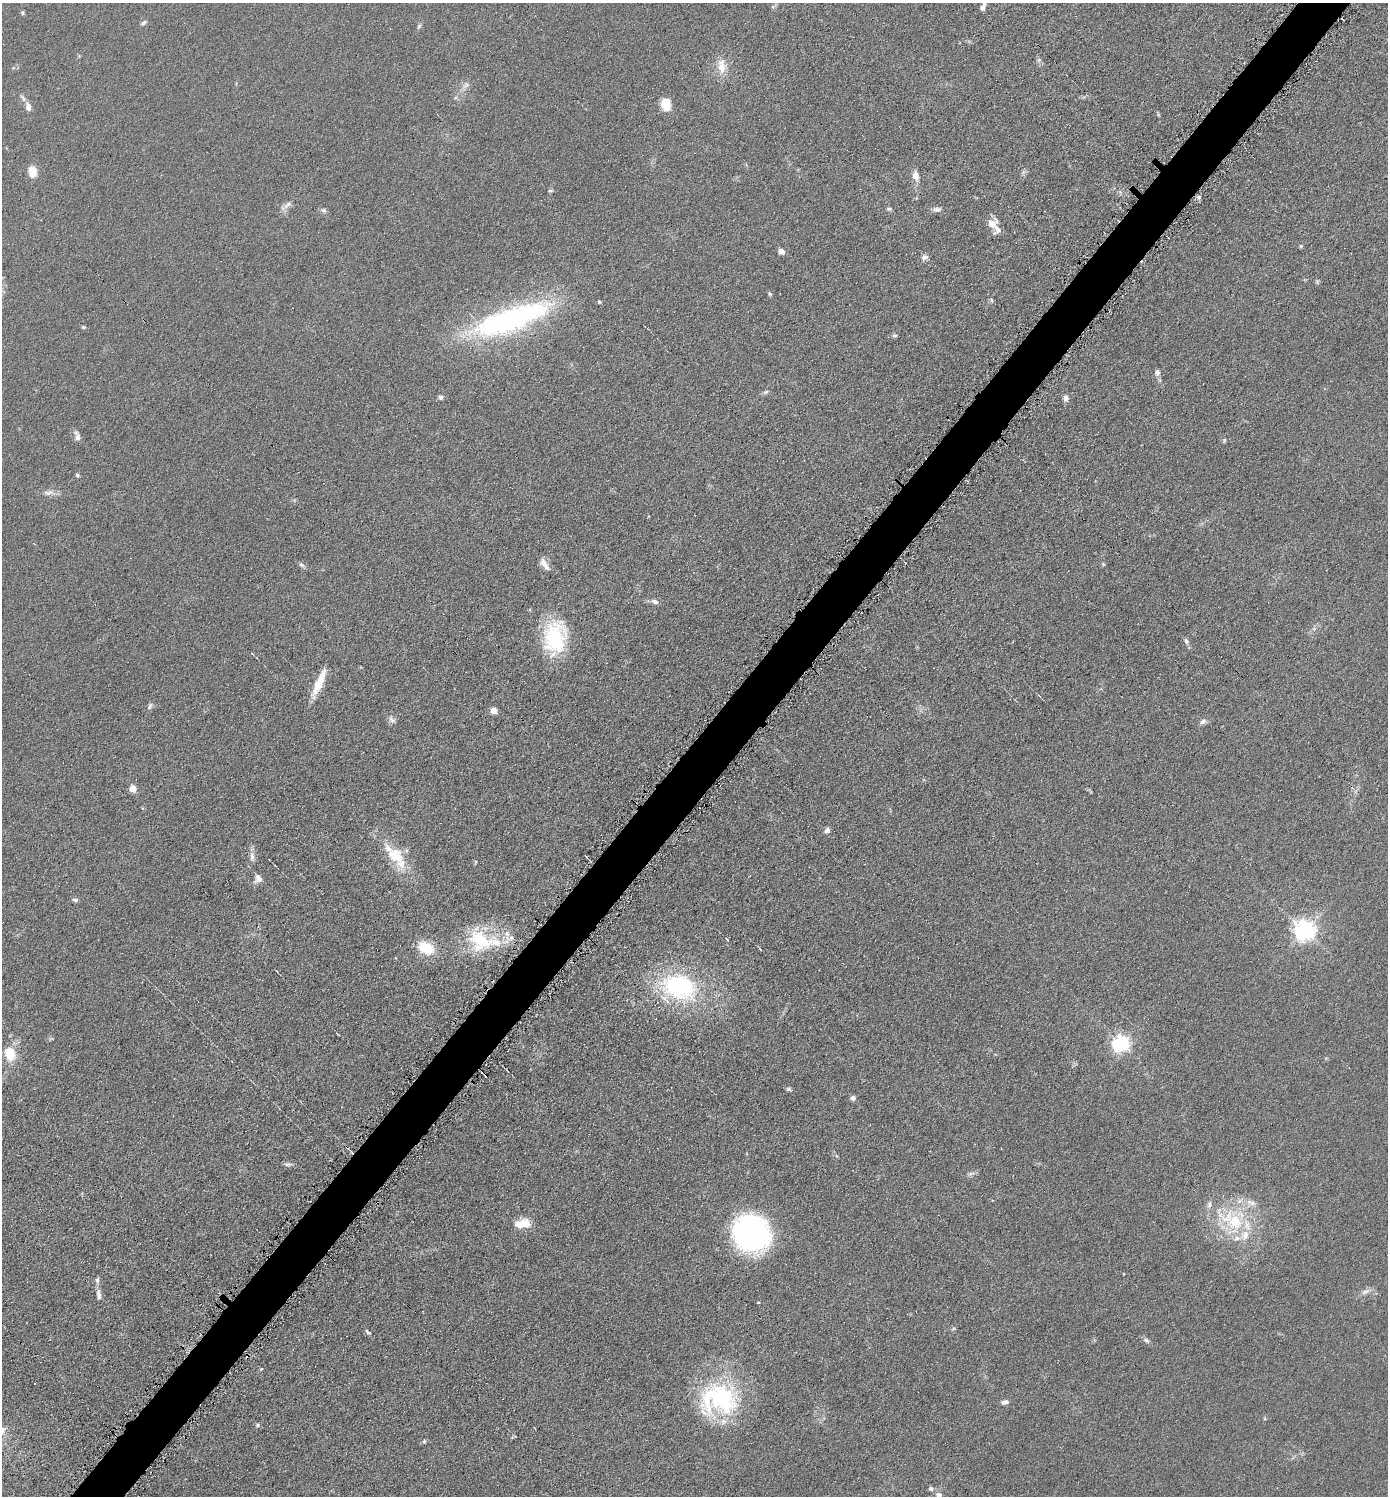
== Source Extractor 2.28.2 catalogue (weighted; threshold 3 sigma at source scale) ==
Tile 7 of 4 x 4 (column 3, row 2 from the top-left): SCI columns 2926-4311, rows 2997-4490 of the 5993 x 5990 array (HDU 1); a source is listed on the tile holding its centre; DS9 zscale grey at full resolution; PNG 1390 x 1498 px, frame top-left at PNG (2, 3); no overlay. Shown black and unused: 4% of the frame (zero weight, under 4 of 8 exposures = <1% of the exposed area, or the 3 px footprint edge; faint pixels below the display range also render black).
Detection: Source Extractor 2.28.2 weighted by HDU 2 'WHT'; one run over the whole footprint, this tile lists its part. Background 0.0898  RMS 0.0077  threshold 0.0314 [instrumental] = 3 sigma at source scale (4.09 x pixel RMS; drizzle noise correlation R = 1.36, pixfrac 0.8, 0.05/0.05 arcsec/px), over >= 5 px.
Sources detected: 97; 1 inside a brighter object's white glare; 2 cosmic-ray / hot-pixel residue — not listed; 9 inside a brighter listed object's ellipse — not listed separately; the other 85 listed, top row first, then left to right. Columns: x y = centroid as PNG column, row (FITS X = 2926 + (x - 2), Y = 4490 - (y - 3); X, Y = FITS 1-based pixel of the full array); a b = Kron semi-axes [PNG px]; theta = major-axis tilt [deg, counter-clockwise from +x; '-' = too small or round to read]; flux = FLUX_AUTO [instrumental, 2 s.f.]
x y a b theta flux
983 7 9 5 65 4.2
23 13 5 4 - 1.1
143 23 6 5 - 2
419 26 9 4 55 1.4
1039 60 6 6 - 1.6
721 66 20 10 -87 10
466 85 12 6 29 3.2
666 103 11 9 -74 14
28 107 10 7 -79 4.3
32 171 13 9 -84 8.5
916 176 13 7 -72 5.9
550 191 7 3 0 0.97
1198 197 6 4 -70 1.3
287 205 14 6 36 3.7
889 209 7 5 1 1.4
937 209 12 7 5 2.7
324 210 7 6 - 1.8
992 224 16 13 38 6.9
1301 246 5 4 - 0.89
781 251 7 6 - 3.8
924 257 7 7 - 2.9
1317 281 6 5 - 1.1
770 294 5 5 - 1.1
991 300 7 5 -69 1.2
599 302 4 4 - 1
510 320 101 27 22 150
83 327 5 4 - 0.96
895 335 6 5 - 1.4
1157 373 9 7 82 2.4
766 392 8 5 27 1.5
441 397 6 6 - 2
1066 398 8 7 - 3.1
77 437 9 6 -89 3.2
1224 440 6 4 -80 0.95
77 475 5 4 - 1.1
48 493 16 7 8 4
544 564 19 8 -57 5.3
1103 564 6 4 -46 0.9
301 565 8 5 -43 1.8
655 601 10 6 -23 2.6
555 637 41 27 82 50
1186 641 9 5 -74 1.9
319 683 37 8 67 14
150 706 10 5 61 1.9
494 710 5 5 - 13
391 720 10 3 -45 1.8
1203 721 9 6 36 2.9
133 788 5 5 - 15
827 830 7 6 - 2.5
396 856 38 18 -54 26
252 857 13 6 -89 3.7
258 878 11 9 88 4.1
75 900 7 5 -6 1.7
1304 930 7 7 - 480
727 939 5 3 - 0.93
481 940 38 30 -33 45
426 948 21 15 -26 20
760 949 6 3 -53 0.77
396 958 3 3 - 0.78
679 987 41 28 -19 98
1121 1044 6 6 - 270
10 1054 14 11 -74 17
789 1089 7 5 -11 1.3
853 1098 7 6 - 2.3
288 1164 11 4 2 2
971 1173 11 3 15 1.9
1249 1202 14 6 -85 4.3
1209 1205 9 5 81 2.5
1235 1221 33 20 -62 41
522 1224 18 9 6 13
751 1234 36 32 -42 150
97 1280 8 5 88 2
1366 1292 14 6 27 3.6
99 1295 14 6 -85 3.6
368 1332 9 4 -39 1.6
1146 1340 9 6 -32 2.1
261 1369 4 4 - 0.61
722 1399 44 43 - 93
1005 1402 10 6 14 2.5
1265 1418 5 4 - 0.78
258 1425 6 5 - 1.4
2 1430 12 7 57 4
424 1441 6 5 - 1.2
931 1489 6 6 - 1.9
939 1495 8 7 - 2.9
Isophote crosses this tile's border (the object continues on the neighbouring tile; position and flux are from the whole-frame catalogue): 3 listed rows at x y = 983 7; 2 1430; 939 1495